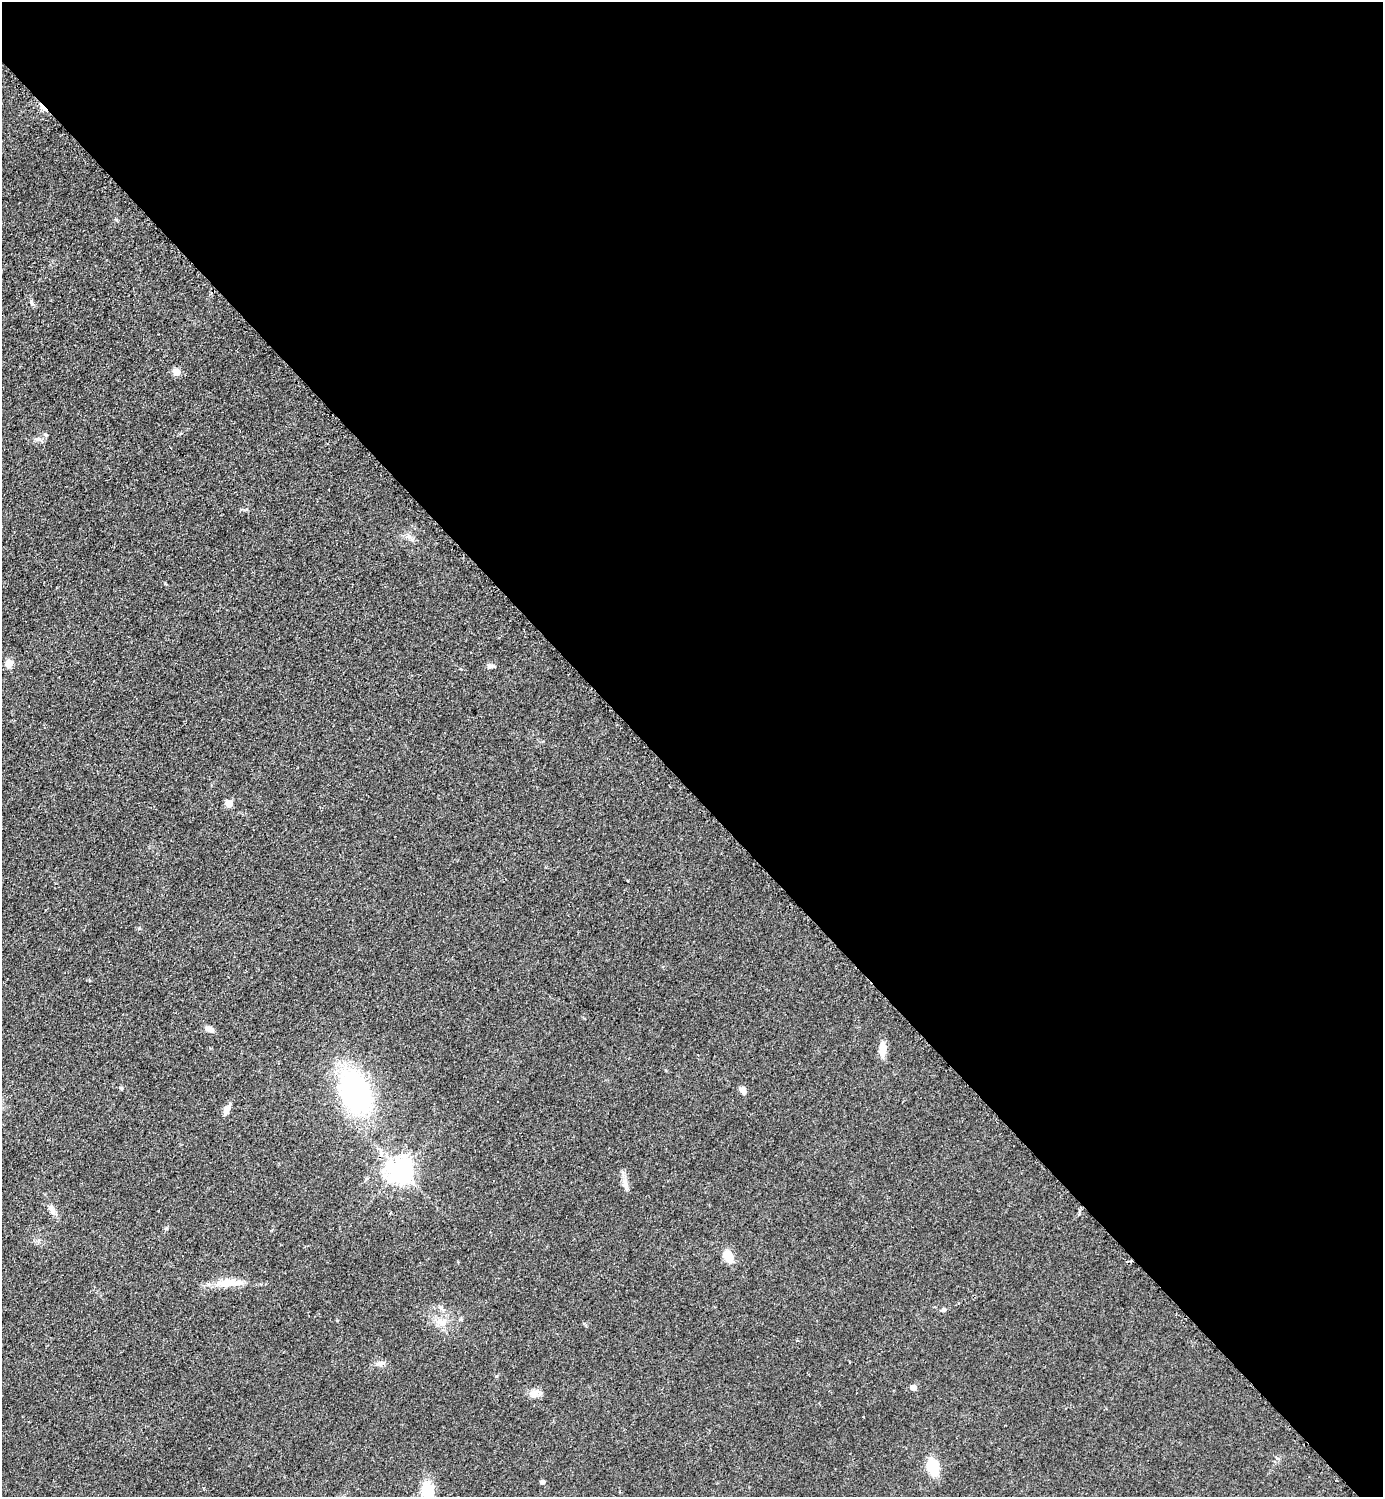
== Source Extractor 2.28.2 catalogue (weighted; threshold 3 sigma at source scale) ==
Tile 8 of 4 x 4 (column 4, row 2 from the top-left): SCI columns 4458-5838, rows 2999-4493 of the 6005 x 6005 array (HDU 1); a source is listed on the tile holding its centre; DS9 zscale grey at full resolution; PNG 1385 x 1499 px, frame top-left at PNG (2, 2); no overlay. Shown black and unused: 53% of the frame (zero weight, under 2 of 3 exposures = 1% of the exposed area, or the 3 px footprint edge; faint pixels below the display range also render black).
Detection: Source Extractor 2.28.2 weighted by HDU 2 'WHT'; one run over the whole footprint, this tile lists its part. Background 0.0784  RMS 0.0081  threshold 0.0367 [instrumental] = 3 sigma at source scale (4.5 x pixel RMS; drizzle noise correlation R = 1.50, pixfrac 1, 0.05/0.05 arcsec/px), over >= 5 px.
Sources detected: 28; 2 cosmic-ray / hot-pixel residue — not listed; the other 26 listed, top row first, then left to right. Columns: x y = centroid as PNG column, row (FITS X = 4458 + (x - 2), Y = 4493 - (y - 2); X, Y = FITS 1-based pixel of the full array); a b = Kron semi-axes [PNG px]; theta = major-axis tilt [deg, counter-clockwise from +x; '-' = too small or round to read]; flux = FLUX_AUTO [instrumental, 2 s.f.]
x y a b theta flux
32 303 7 4 -45 1.6
176 372 5 5 - 13
38 439 8 5 11 2.3
9 664 10 8 -89 5.5
490 666 11 5 9 2.5
229 804 5 5 - 15
209 1029 9 6 -18 4.2
882 1049 19 8 88 8.5
743 1090 9 7 -52 3.3
356 1092 46 28 -70 140
226 1110 12 7 64 4.7
400 1171 8 8 - 730
625 1184 11 7 -68 4.1
51 1209 15 6 -62 4.1
166 1229 6 4 1 1
728 1256 13 8 -61 13
232 1282 29 9 -5 13
440 1307 6 4 -19 1.5
944 1310 7 4 19 1.4
440 1322 14 11 -28 8.4
381 1363 10 6 -7 2.9
913 1388 5 5 - 6.5
535 1393 11 10 - 5.1
933 1467 18 12 -72 21
542 1482 4 4 - 2.6
428 1492 25 15 90 21
Isophote crosses this tile's border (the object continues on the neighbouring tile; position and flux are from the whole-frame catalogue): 1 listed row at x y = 428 1492
Unlisted compact peaks at least as high as the median listed source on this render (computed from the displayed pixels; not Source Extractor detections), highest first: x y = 139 928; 409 537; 165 583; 496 1376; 121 1088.